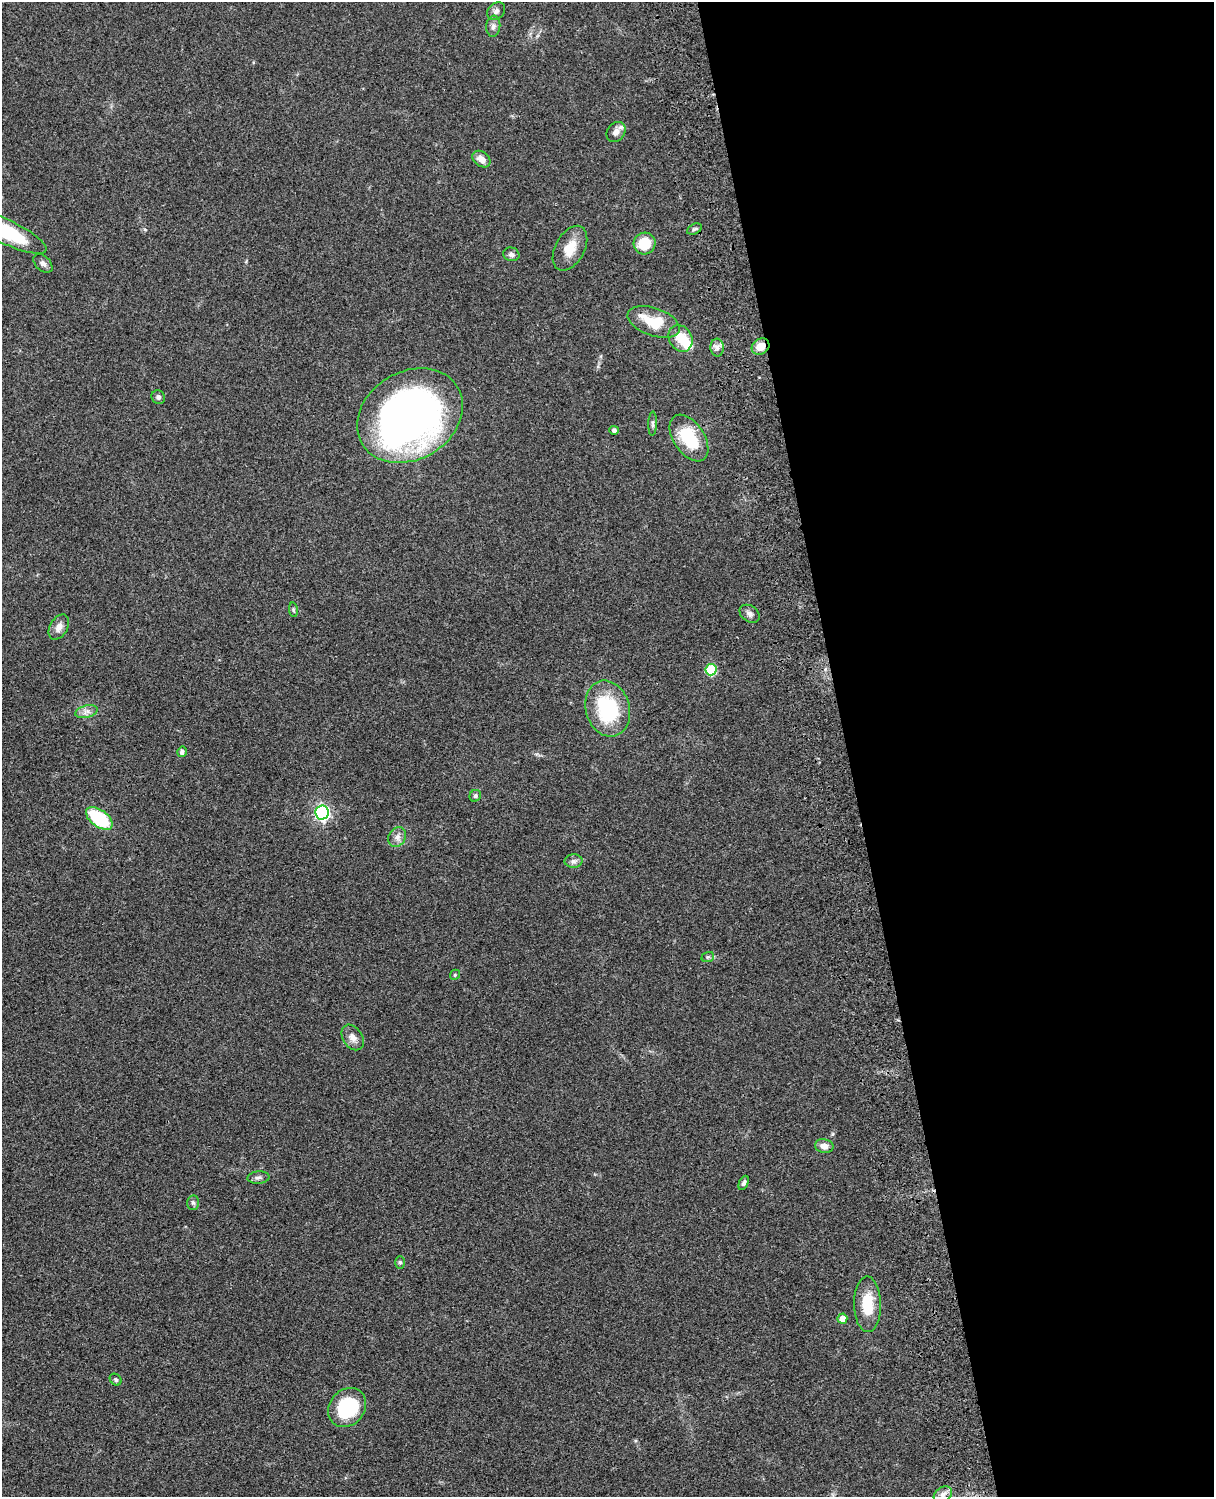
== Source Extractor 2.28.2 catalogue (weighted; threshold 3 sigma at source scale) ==
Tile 8 of 4 x 3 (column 4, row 2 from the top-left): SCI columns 3758-4969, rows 1774-3268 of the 5088 x 4927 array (HDU 1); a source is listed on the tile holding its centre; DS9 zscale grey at full resolution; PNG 1216 x 1499 px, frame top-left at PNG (2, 2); each listed source drawn as its Kron ellipse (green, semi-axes under 4 px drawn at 4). Shown black and unused: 30% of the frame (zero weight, under 3 of 4 exposures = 6% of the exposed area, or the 3 px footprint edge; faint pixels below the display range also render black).
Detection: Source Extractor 2.28.2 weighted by HDU 2 'WHT'; one run over the whole footprint, this tile lists its part. Background 0.0801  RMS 0.0058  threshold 0.0261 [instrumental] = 3 sigma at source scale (4.5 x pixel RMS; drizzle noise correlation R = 1.50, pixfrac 1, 0.05/0.05 arcsec/px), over >= 5 px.
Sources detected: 46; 2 inside a brighter object's white glare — neither listed nor drawn; the other 44 listed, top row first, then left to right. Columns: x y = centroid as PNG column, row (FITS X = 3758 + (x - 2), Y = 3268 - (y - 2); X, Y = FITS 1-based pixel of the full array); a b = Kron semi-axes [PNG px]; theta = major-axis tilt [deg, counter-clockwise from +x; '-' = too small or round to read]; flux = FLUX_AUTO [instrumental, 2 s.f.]
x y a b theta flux
496 11 10 7 41 2.2
493 26 10 7 84 2.5
616 132 11 8 52 3.6
481 159 10 7 -36 4.7
694 229 8 5 26 1.2
5 231 45 12 -25 41
645 243 11 10 - 14
570 248 24 14 61 11
511 254 8 7 - 1.9
43 263 11 7 -44 2.2
654 322 27 14 -20 19
680 338 14 11 -60 10
760 346 9 7 34 6.8
717 348 9 6 -87 2.5
158 397 7 6 - 1.7
410 416 56 44 31 320
653 424 12 4 88 1.3
614 430 5 4 - 1.3
689 438 26 15 -56 27
293 610 7 3 -82 0.8
750 614 11 8 -35 2.2
59 627 13 8 60 4
711 670 6 5 - 35
608 709 28 22 -73 43
86 712 11 6 13 2.7
182 752 5 5 - 1.7
475 796 6 5 - 1.1
322 813 7 6 - 140
99 818 15 8 -37 34
397 837 10 8 58 3.1
573 861 9 6 1 1.9
708 957 6 5 - 0.96
455 975 5 4 - 0.73
353 1037 14 9 -56 4
824 1146 9 6 -11 3.7
258 1178 11 6 6 1.8
744 1183 7 4 64 1.6
193 1203 7 6 - 1.3
400 1262 6 5 - 1.2
867 1304 28 13 -89 18
842 1319 5 5 - 6.2
116 1380 6 5 - 1.2
347 1408 21 17 50 33
943 1494 10 7 30 2.6
Overlapping masked pixels (flux is a lower limit): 1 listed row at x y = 760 346
Isophote crosses this tile's border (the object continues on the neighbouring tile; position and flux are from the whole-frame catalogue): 1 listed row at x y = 5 231